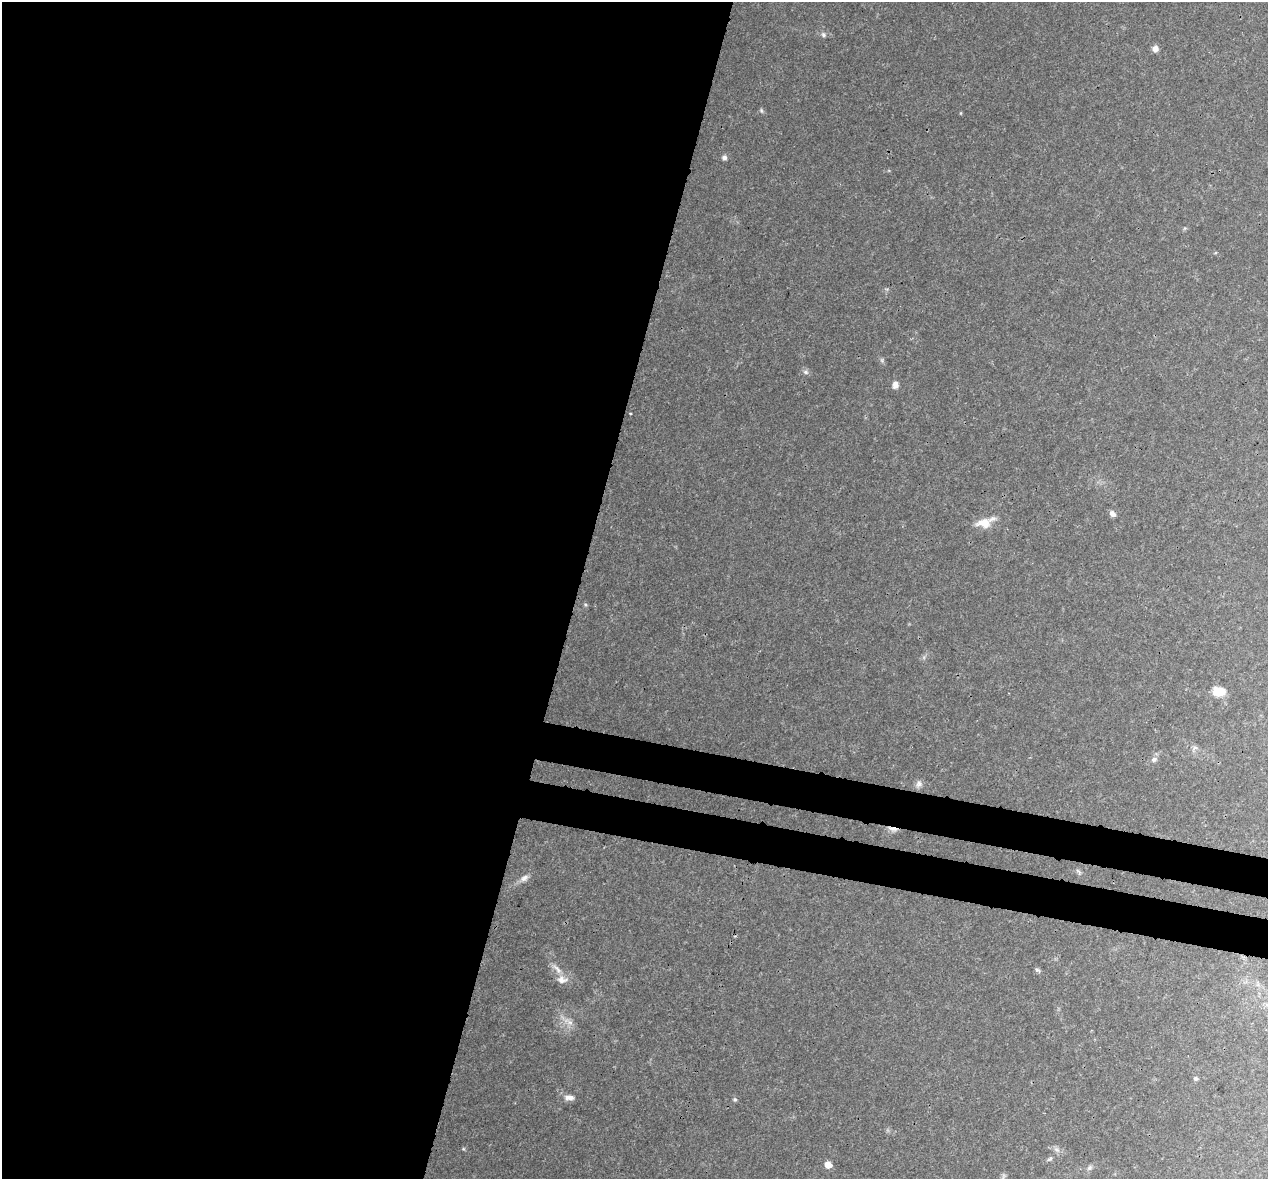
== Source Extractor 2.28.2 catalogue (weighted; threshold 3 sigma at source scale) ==
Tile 5 of 4 x 4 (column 1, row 2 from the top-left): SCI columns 15-1280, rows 2635-3811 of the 5100 x 5330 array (HDU 1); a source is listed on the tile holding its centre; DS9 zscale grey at full resolution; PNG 1270 x 1181 px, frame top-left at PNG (2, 2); no overlay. Shown black and unused: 49% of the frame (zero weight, under 3 of 4 exposures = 5% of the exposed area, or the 3 px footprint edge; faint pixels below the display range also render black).
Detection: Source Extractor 2.28.2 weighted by HDU 2 'WHT'; one run over the whole footprint, this tile lists its part. Background 0.0316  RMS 0.0021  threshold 0.00955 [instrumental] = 3 sigma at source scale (4.5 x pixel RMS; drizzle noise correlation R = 1.50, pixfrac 1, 0.0396/0.0396 arcsec/px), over >= 5 px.
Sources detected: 31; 2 too faint to see at this stretch — not listed; the other 29 listed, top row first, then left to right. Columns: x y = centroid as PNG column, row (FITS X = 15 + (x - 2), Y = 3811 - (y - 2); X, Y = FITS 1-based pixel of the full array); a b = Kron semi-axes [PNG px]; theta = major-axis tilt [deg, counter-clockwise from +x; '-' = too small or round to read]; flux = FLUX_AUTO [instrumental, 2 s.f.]
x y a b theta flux
823 35 8 6 -47 0.57
1155 49 7 7 - 1.1
761 110 7 4 -60 0.32
961 113 5 3 - 0.19
724 157 7 6 - 0.62
806 372 8 5 -27 0.56
895 385 8 6 77 1.2
1112 514 7 6 - 0.92
984 523 20 12 0 3.2
585 604 5 3 - 0.26
1219 692 13 9 -5 4
1194 748 10 5 42 0.57
1154 759 8 6 17 0.72
919 784 11 8 71 0.94
893 829 16 5 -15 1.1
1078 871 8 4 -37 0.4
524 878 12 8 32 1.1
557 969 20 6 -48 1.6
1037 970 8 4 -26 0.41
562 980 15 10 -4 1.8
570 1022 9 5 -19 0.95
1195 1078 6 5 - 0.44
569 1098 14 7 -6 1.3
735 1099 5 5 - 0.38
463 1149 5 4 - 0.26
1057 1150 8 5 -31 0.66
1050 1159 8 5 61 0.41
828 1165 6 5 - 2.4
1089 1168 8 6 47 0.61
Overlapping masked pixels (flux is a lower limit): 1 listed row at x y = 893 829